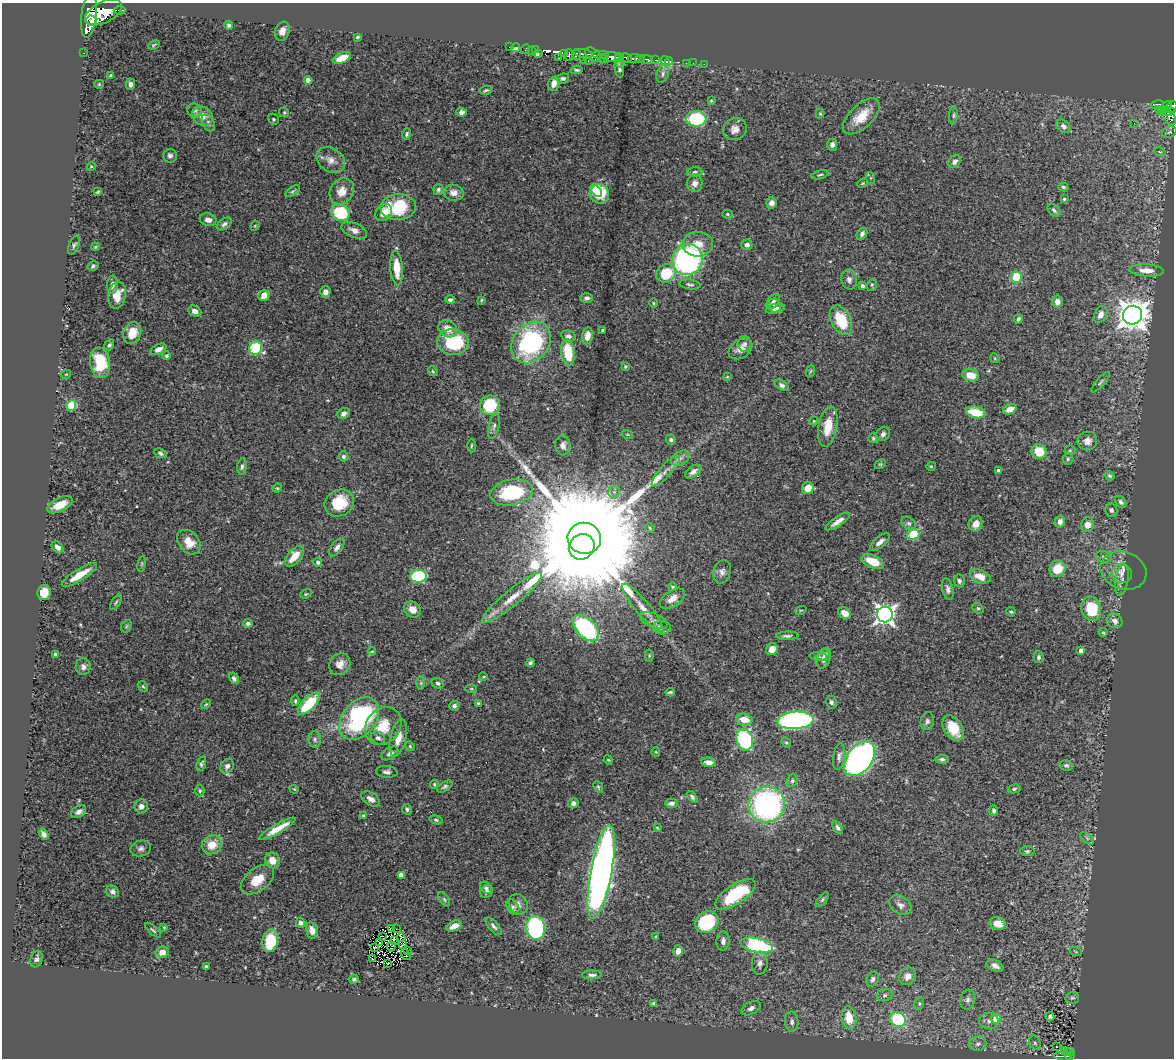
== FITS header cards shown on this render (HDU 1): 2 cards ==
NAXIS1  =                 1172
NAXIS2  =                 1056

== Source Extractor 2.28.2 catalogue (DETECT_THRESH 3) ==
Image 1172 x 1056 px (HDU 1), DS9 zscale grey, 1 PNG px = 1 image px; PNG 1176 x 1060 px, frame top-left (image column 1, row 1056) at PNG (2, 3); each listed source drawn as its Kron ellipse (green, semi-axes under 4 px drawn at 4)
Background 0.825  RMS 0.023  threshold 0.0678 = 3 sigma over >= 5 px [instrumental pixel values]
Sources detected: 392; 4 with non-positive FLUX_AUTO (blend fragments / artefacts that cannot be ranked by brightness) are neither listed nor drawn; the other 388 listed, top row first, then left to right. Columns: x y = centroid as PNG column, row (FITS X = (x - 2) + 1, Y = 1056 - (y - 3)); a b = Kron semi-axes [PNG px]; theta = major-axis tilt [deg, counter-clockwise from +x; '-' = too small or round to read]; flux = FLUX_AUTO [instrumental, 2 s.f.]
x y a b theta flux
120 10 6 3 4 190
103 12 20 10 27 4500
89 15 23 7 83 3500
91 21 6 5 - 570
229 25 4 4 - 3.7
282 31 9 7 68 11
357 37 4 3 - 2.3
154 45 6 2 23 1.7
509 47 2 2 - 11
516 47 4 3 - 23
525 49 5 2 - 30
531 50 2 2 - 12
535 50 3 2 - 68
84 53 2 2 - 9
538 53 3 3 - 51
565 53 4 3 - 100
576 54 5 4 - 320
584 54 10 3 -9 340
593 54 9 5 -34 400
569 55 6 3 81 210
601 55 8 2 0 220
611 57 9 4 2 1100
619 57 4 3 - 330
342 58 10 5 24 26
559 58 3 2 - 3.3
626 58 5 3 - 320
634 58 6 3 8 310
603 59 6 3 -30 250
640 59 5 2 - 130
583 60 2 2 - 20
588 60 3 2 - 21
647 60 6 3 -26 250
655 60 3 2 - 61
665 61 5 4 - 47
669 61 4 3 - 16
686 63 2 2 - 4.8
693 63 2 2 - 4.3
621 64 2 2 - 15
704 64 2 2 - 11
619 68 9 3 -80 4.1
577 70 6 4 -3 2.7
663 74 10 5 74 4.3
111 75 3 3 - 1.9
563 78 6 5 - 3.3
308 80 4 4 - 12
99 84 4 4 - 1.8
130 84 5 4 - 4.2
554 84 7 5 71 11
486 90 6 4 11 2.3
711 101 3 3 - 1.5
1157 105 7 3 10 200
1166 107 6 4 43 310
1172 107 6 5 - 390
1158 109 2 2 - 19
195 110 7 7 - 5.1
1169 111 6 4 9 270
284 112 5 4 - 1.9
461 112 5 4 - 5
1161 112 2 2 - 36
820 114 5 4 - 1.7
954 115 9 3 85 2.8
203 116 11 9 -32 12
861 116 23 11 44 31
1169 116 10 5 -55 440
273 119 6 5 - 2.3
696 119 10 8 1 91
208 123 9 6 -62 4.3
1134 123 2 2 - 3.4
1064 126 8 6 -37 5.6
735 129 12 11 - 11
1169 132 7 5 21 2.8
407 134 6 3 70 2.7
832 145 6 5 - 5.6
1160 152 6 3 -17 1.8
170 156 7 7 - 5
331 160 15 11 -34 14
954 162 7 5 54 5.1
91 167 4 3 - 1.1
695 172 7 5 4 4.1
820 175 9 3 14 2.6
871 178 6 4 -72 1.8
695 183 9 7 89 7.5
863 183 5 3 - 1.7
1063 187 5 4 - 2.3
438 190 5 5 - 3.9
293 191 8 4 35 2.5
342 191 14 11 54 18
596 191 7 3 -50 25
98 192 4 3 - 1.7
454 193 10 8 -6 10
600 194 10 9 - 68
1064 199 4 3 - 2.3
772 203 5 5 - 7.7
398 207 18 13 4 84
1054 210 7 5 -46 3.8
340 213 9 8 - 80
384 213 9 7 46 16
727 214 5 4 - 1.8
208 220 8 6 -14 7
224 224 8 5 36 4.3
255 226 5 4 - 1.7
354 230 14 7 -22 10
862 234 6 5 - 4.7
698 244 15 12 1 23
74 245 10 5 67 3.9
747 245 5 5 - 5.1
95 247 4 3 - 1.4
687 259 15 15 - 330
93 266 6 4 32 2.7
397 268 17 6 -86 31
1147 270 17 6 -3 16
666 273 10 9 - 48
1016 277 6 5 - 51
849 279 10 8 -80 7.5
690 284 11 5 -7 3.7
112 285 9 5 86 6.7
872 285 6 5 - 2.3
862 286 4 3 - 3.5
325 292 6 5 - 8.7
117 295 13 9 79 25
264 295 6 5 - 14
587 298 6 4 2 4
450 300 5 4 - 4.2
481 300 4 3 - 1.7
773 302 8 5 55 4.2
1057 302 6 5 - 11
653 303 5 3 - 1.6
774 306 7 6 - 4.9
775 309 10 4 14 5.5
195 311 7 5 -25 8.8
1101 314 9 6 63 9.5
1133 315 9 9 - 2100
1018 319 5 3 - 3.3
841 320 16 9 -64 53
448 329 10 8 -34 17
602 330 3 3 - 2.2
132 333 11 8 68 25
568 336 7 5 -9 5.4
587 336 8 5 81 13
453 342 15 13 -2 91
531 342 22 17 51 230
745 344 7 7 - 4.6
109 345 6 4 61 3
256 348 7 6 - 140
158 349 8 5 26 8.5
741 349 13 9 33 11
568 352 13 6 -82 59
166 356 4 4 - 2.9
995 358 5 3 - 1.5
100 363 15 10 -82 67
625 366 3 3 - 2.4
433 371 5 4 - 2
811 371 6 4 69 1.9
66 374 5 3 - 1.4
971 375 8 6 -14 23
727 377 3 2 - 1.1
1100 382 13 4 49 3.4
782 385 7 5 -32 4.3
71 405 5 5 - 75
490 405 10 9 - 71
1010 409 7 5 24 13
976 412 10 5 -11 41
344 413 6 5 - 6.3
814 421 4 4 - 1.4
494 426 13 5 78 4.9
828 427 20 9 79 34
627 434 5 3 - 1.4
883 434 7 6 - 4.8
873 438 5 5 - 2.2
671 440 5 5 - 3.1
1087 441 10 9 - 12
471 445 7 3 88 1.8
563 445 10 7 -87 6.7
1070 450 5 5 - 2
1039 451 8 7 - 33
160 453 6 4 -25 3.2
344 456 5 4 - 2.7
680 458 10 6 31 7.3
1068 459 5 5 - 2.6
880 464 6 4 29 1.9
931 466 5 4 - 1.7
242 467 8 4 84 3.8
666 471 20 5 48 12
999 471 4 3 - 3.8
693 472 9 5 35 6.8
1109 476 5 4 - 2.6
277 488 5 4 - 1.6
808 488 6 6 - 21
512 492 21 12 10 110
614 492 6 5 - 3.8
1121 502 7 5 -55 4.3
339 503 15 13 29 49
60 505 13 6 26 27
1111 510 7 6 - 4.8
838 522 14 4 33 11
1060 522 6 5 - 8.8
909 523 8 5 -37 4
976 524 8 7 - 14
1087 525 7 6 - 14
650 528 5 4 - 1.8
913 534 6 5 - 44
584 538 17 15 -9 78000
189 542 14 10 -49 21
880 542 12 5 40 7.4
58 547 7 5 -44 6.2
337 547 10 5 53 6.1
582 547 13 12 - 11000
294 556 12 6 49 24
1104 557 8 5 -18 4.2
318 562 4 4 - 3.8
873 562 12 6 -23 33
142 564 8 4 81 2.3
1058 569 8 7 - 32
1123 571 23 18 -20 24
722 572 12 8 75 7.3
1122 574 10 9 - 8.1
79 575 20 6 31 29
418 576 8 6 1 120
980 577 11 6 -20 18
1122 580 16 6 81 7.1
959 581 6 5 - 3.8
673 587 4 4 - 2.8
948 589 11 5 -75 5.3
44 592 7 6 - 22
306 594 6 4 22 1.9
512 598 38 8 39 32
672 599 14 8 32 12
116 602 9 3 58 2.5
643 608 31 7 -50 20
978 608 6 5 - 2.4
412 609 9 7 -35 12
1091 609 12 9 -74 63
801 610 6 3 18 1.6
1011 612 5 4 - 2.1
845 613 7 5 -36 13
885 615 8 7 - 740
654 621 14 7 -22 8
1115 621 8 7 - 6.7
248 623 4 4 - 4.3
126 626 7 5 60 2.1
586 628 16 9 -47 190
662 628 9 6 -3 4.9
1103 633 4 3 - 1.6
787 636 11 4 1 4
772 649 6 5 - 12
372 651 4 4 - 1.4
1081 651 4 4 - 6.9
55 654 4 3 - 2.7
825 654 7 6 - 4.1
649 655 6 4 -79 1.9
818 656 9 4 -3 2.9
1039 657 6 5 - 3.9
823 659 10 6 74 7.6
530 663 4 3 - 3.2
340 664 11 10 - 12
83 667 8 7 - 6.4
483 677 4 3 - 1.3
234 678 6 4 -60 4.5
421 683 6 4 89 2.6
438 683 6 5 - 3.1
143 686 6 4 -45 2.3
471 689 5 3 - 1.4
670 692 4 3 - 2.3
295 701 5 4 - 1.9
831 702 6 5 - 4.2
478 703 3 3 - 1.6
206 704 5 3 - 1.7
309 704 14 6 47 78
454 706 5 5 - 3.9
359 719 24 16 51 200
744 720 8 6 -11 21
795 720 18 9 4 410
927 721 9 6 78 4.5
383 726 20 16 52 37
953 728 14 9 -57 39
378 738 7 6 - 5.1
398 738 19 8 77 16
315 739 8 6 -88 4.6
745 740 11 8 -73 200
786 742 5 4 - 2
410 746 5 4 - 1.8
656 752 4 4 - 1.5
390 753 9 5 33 5.5
839 756 13 5 81 5.8
860 759 19 12 53 820
942 759 6 4 3 3.4
608 760 5 4 - 1.6
709 762 7 4 -3 7.7
201 764 8 4 72 3.2
1066 765 6 5 - 3.5
227 766 7 6 - 6.2
387 772 11 6 -5 5.3
792 781 6 5 - 3
434 784 4 4 - 1.5
445 786 8 4 31 3.4
598 787 6 4 -67 2.1
294 789 4 3 - 1.3
1014 789 6 4 12 2.9
200 791 6 4 88 2.5
692 797 7 4 -51 3.4
371 799 10 6 -33 7.5
573 803 5 5 - 5.5
671 803 6 4 2 5.8
767 805 18 18 - 350
141 806 7 6 - 7.6
407 809 6 5 - 3.3
994 811 5 4 - 3.5
79 812 8 5 34 7
364 816 4 3 - 2.5
436 820 7 4 -15 2.3
657 828 3 3 - 1.6
838 828 7 4 -57 3.5
277 829 20 4 30 22
44 834 6 4 -56 5.5
1087 838 8 4 -37 3.4
212 845 10 9 - 25
141 848 10 8 17 5.6
1027 851 7 5 1 3
272 860 8 7 - 16
601 872 48 10 80 1200
401 875 4 4 - 11
258 880 19 11 37 26
486 888 7 5 -51 3.7
113 891 7 5 -35 4
487 892 7 5 44 3.6
735 894 23 9 33 80
444 899 8 4 -55 2.8
822 900 9 4 51 2.8
518 904 11 9 -61 8
900 905 12 8 -35 8.6
513 907 8 5 -60 3.9
707 922 12 10 33 87
301 923 5 4 - 4.6
998 923 8 6 -17 14
454 926 8 5 24 13
494 926 11 5 -48 4.9
164 927 3 2 - 1.1
392 928 3 2 - 2.3
536 928 12 9 -83 210
396 929 2 2 - 0.68
153 930 10 3 -42 2.4
312 930 8 5 -76 10
382 936 3 2 - 1
656 936 4 3 - 1.3
401 938 4 2 - 1.6
395 940 4 2 - 0.29
270 941 11 7 80 55
723 941 9 6 87 6.3
380 942 2 2 - 1.1
402 944 3 2 - 1.7
757 945 17 7 -12 170
392 946 4 2 - 0.9
375 948 3 2 - 1.4
408 950 4 2 - 3.9
678 951 6 4 74 11
162 952 7 5 11 10
1076 952 6 4 -19 2
406 954 6 2 -53 1.7
37 959 8 6 71 5
372 959 4 2 - 1.2
388 963 3 2 - 1.8
760 963 11 8 85 9.1
206 966 3 3 - 3.4
995 966 9 5 -26 7.7
592 975 10 4 2 4.3
908 976 9 7 54 11
354 979 4 4 - 3.3
873 979 8 6 61 5.7
885 995 8 6 16 3.9
1072 998 7 6 - 3.2
968 1000 10 7 76 5.6
654 1003 4 3 - 4.4
919 1003 6 4 71 2.4
751 1008 10 6 28 6.5
1050 1017 4 3 - 3
849 1018 11 7 -82 34
996 1019 5 4 - 31
898 1020 8 7 - 110
989 1021 10 8 -1 7.4
792 1022 10 6 -88 5.6
1035 1043 7 5 -74 3.2
978 1044 9 7 17 6.3
1057 1046 3 3 - 2.3
1064 1051 3 2 - 12
1071 1051 3 2 - 18
1067 1053 3 3 - 15
1063 1056 9 3 -4 95
1070 1056 5 3 - 85
At the frame edge (FLAGS 8, measured only in part): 1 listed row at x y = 1172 107
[4 non-positive-flux detections neither listed nor drawn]